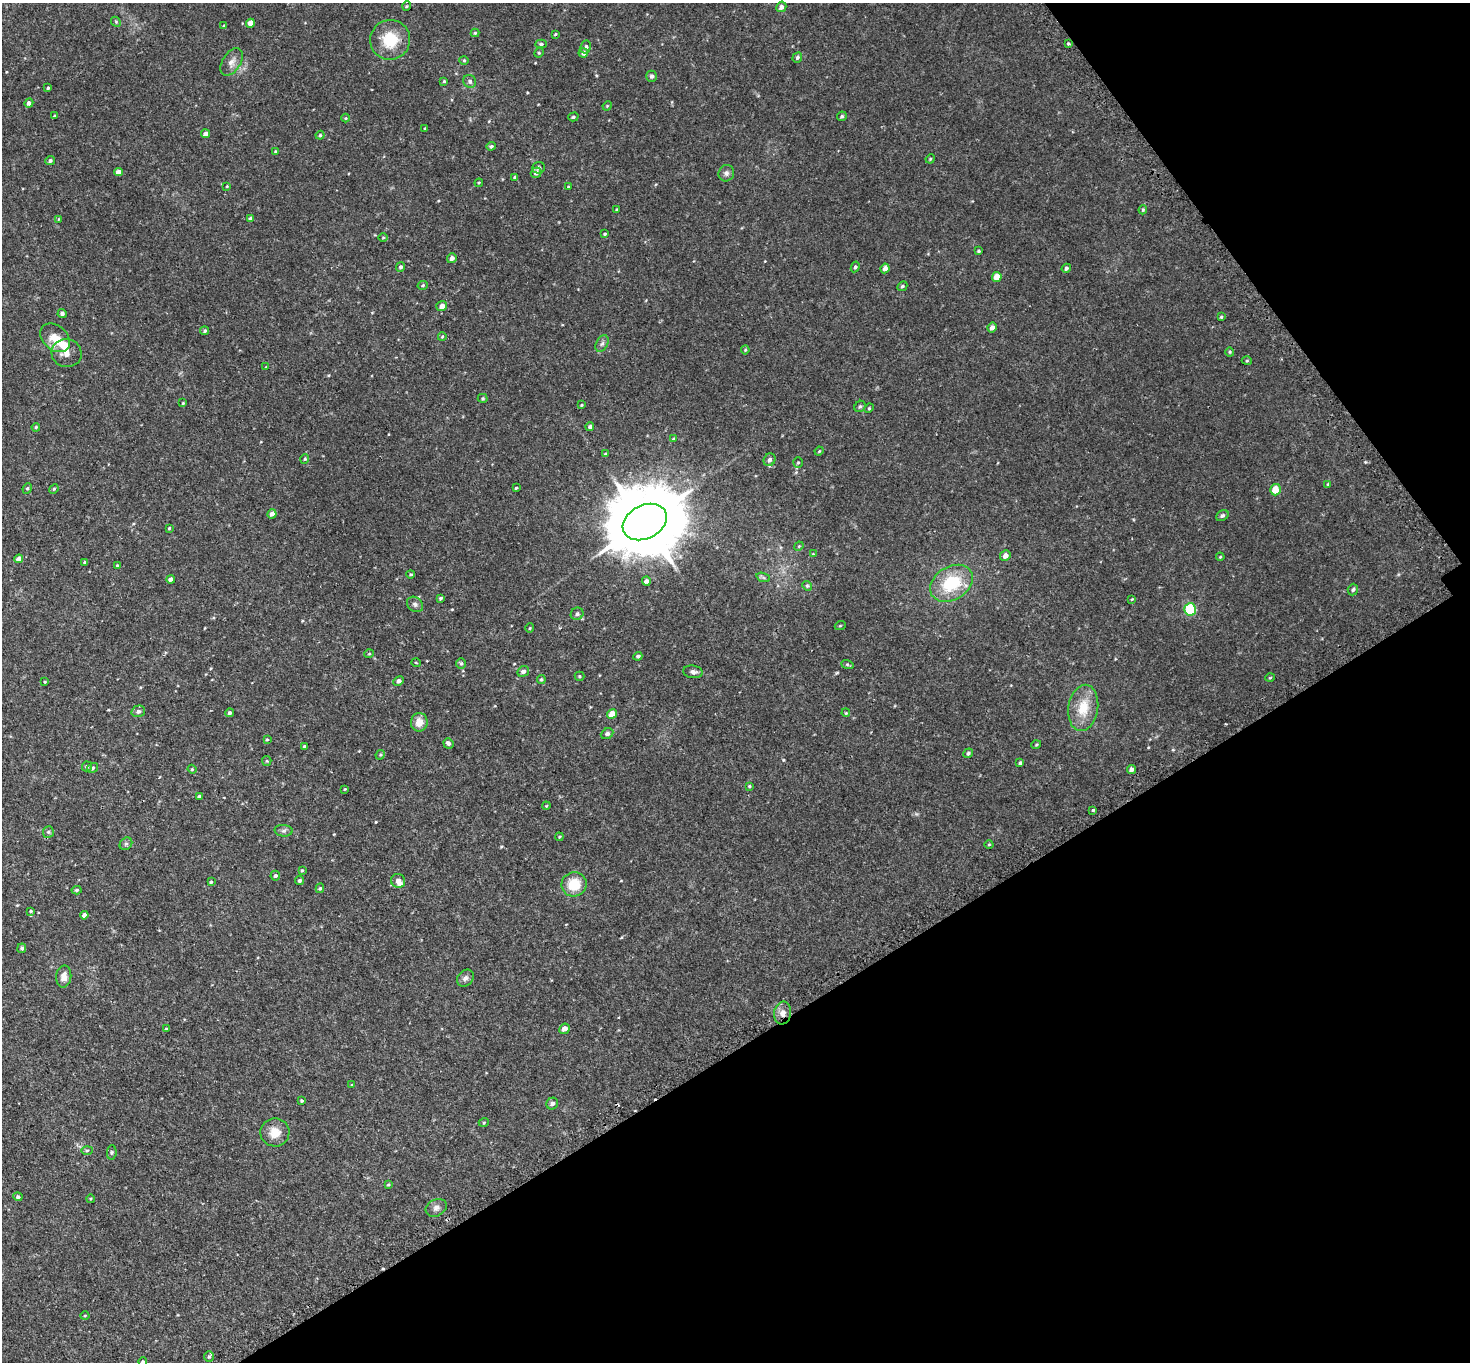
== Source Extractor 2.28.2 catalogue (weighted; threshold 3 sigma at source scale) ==
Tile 12 of 4 x 4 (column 4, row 3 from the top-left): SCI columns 4445-5912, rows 1683-3042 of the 5953 x 5945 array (HDU 1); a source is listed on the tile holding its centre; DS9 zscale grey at full resolution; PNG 1472 x 1364 px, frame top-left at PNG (2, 3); each listed source drawn as its Kron ellipse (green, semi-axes under 4 px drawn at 4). Shown black and unused: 30% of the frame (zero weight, under 2 of 3 exposures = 3% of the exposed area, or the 3 px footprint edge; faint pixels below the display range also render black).
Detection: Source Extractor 2.28.2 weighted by HDU 2 'WHT'; one run over the whole footprint, this tile lists its part. Background 0.0589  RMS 0.005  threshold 0.0224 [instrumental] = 3 sigma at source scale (4.5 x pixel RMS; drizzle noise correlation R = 1.50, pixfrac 1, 0.05/0.05 arcsec/px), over >= 5 px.
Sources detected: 188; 2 cosmic-ray / hot-pixel residue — neither listed nor drawn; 3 inside a brighter listed object's ellipse — not listed separately; the other 183 listed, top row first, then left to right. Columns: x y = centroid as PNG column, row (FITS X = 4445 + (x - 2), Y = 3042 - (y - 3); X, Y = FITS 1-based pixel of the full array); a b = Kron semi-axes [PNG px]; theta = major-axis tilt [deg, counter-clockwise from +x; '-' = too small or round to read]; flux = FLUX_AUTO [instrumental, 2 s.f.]
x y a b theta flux
407 6 5 3 - 0.4
781 7 5 5 - 1.8
116 22 6 4 -47 0.57
250 23 4 4 - 4.1
224 26 4 4 - 0.65
475 33 4 4 - 0.5
555 34 4 3 - 0.52
390 40 20 20 - 15
541 44 5 4 - 0.81
1069 44 4 3 - 0.62
586 47 6 5 - 1
539 53 5 4 - 0.63
583 53 5 4 - 1.4
797 58 5 4 - 0.85
464 60 4 4 - 0.51
232 62 15 9 57 3.2
652 76 5 5 - 1.3
444 81 4 4 - 0.55
470 81 7 6 - 1.1
48 88 3 3 - 0.7
29 103 4 4 - 1.6
607 106 5 4 - 0.41
54 116 4 3 - 0.48
842 116 5 4 - 0.8
573 117 5 4 - 0.74
346 118 4 3 - 0.39
425 128 3 3 - 0.35
206 134 4 4 - 2.1
320 135 4 4 - 0.52
491 146 5 4 - 0.76
275 151 4 3 - 0.44
930 159 5 4 - 0.49
50 161 5 4 - 0.86
539 168 6 5 - 1
118 172 4 4 - 2.7
536 173 5 5 - 1.6
726 173 8 7 - 1.5
515 177 4 4 - 0.99
479 183 4 3 - 0.43
227 186 3 3 - 0.36
568 187 3 3 - 0.4
617 210 3 3 - 0.5
1143 210 4 3 - 0.51
251 218 4 3 - 1.1
59 219 3 3 - 0.32
605 234 4 3 - 0.54
383 237 5 3 - 0.42
978 251 4 3 - 0.55
452 258 5 5 - 1.7
401 267 5 4 - 1.1
855 267 5 4 - 0.85
885 268 5 4 - 2.1
1066 268 5 4 - 1
997 277 5 5 - 4.5
423 285 5 4 - 0.6
902 286 5 4 - 0.69
442 306 5 5 - 2.6
62 313 4 4 - 0.83
1221 317 3 3 - 0.51
992 328 5 4 - 2.2
204 331 4 3 - 0.75
442 337 4 3 - 0.38
55 338 17 12 -41 7.2
602 344 9 5 62 1.3
745 350 4 4 - 0.51
1230 352 4 4 - 0.5
67 353 15 14 - 4.4
1247 361 5 3 - 0.43
266 367 4 2 - 0.35
483 398 5 4 - 0.54
183 403 4 3 - 0.46
582 405 4 3 - 0.41
860 406 6 5 - 0.81
869 408 5 4 - 0.49
36 427 4 3 - 0.51
590 427 4 4 - 0.98
673 439 3 3 - 0.46
819 451 5 3 - 0.38
606 454 4 3 - 0.55
305 459 5 4 - 0.55
769 460 6 5 - 1.7
798 462 5 5 - 0.64
1328 484 4 3 - 0.42
516 487 3 3 - 0.99
27 488 5 4 - 0.68
54 489 5 4 - 0.5
1275 490 6 5 - 5.8
272 514 5 4 - 2.2
1222 516 7 5 31 1
645 522 23 16 27 5600
169 528 4 3 - 0.42
799 546 5 4 - 0.44
813 554 4 4 - 0.39
1005 556 5 5 - 2.3
1220 557 4 3 - 0.41
19 559 4 4 - 2.7
84 562 3 3 - 0.58
117 565 4 3 - 0.57
411 574 4 3 - 0.52
763 577 7 4 -19 0.89
171 579 4 4 - 1.7
646 581 4 4 - 1.6
951 583 23 16 31 22
807 586 5 4 - 0.63
1353 590 6 5 - 0.96
440 598 3 3 - 0.67
1132 599 4 3 - 0.37
415 604 9 7 -41 1.5
1190 609 6 6 - 26
577 614 6 6 - 1.2
840 626 5 3 - 0.43
530 628 5 3 - 0.39
369 654 5 3 - 0.42
638 656 4 4 - 0.82
416 663 5 3 - 0.42
461 663 5 5 - 0.73
847 664 6 4 -19 0.62
523 671 6 5 - 1.7
693 672 10 6 -7 1.6
580 676 5 4 - 0.58
1270 678 4 3 - 0.37
541 679 4 4 - 0.63
399 681 5 4 - 1.7
45 682 3 3 - 0.41
1083 708 23 15 82 12
138 711 7 5 14 1.4
229 713 4 4 - 0.89
846 713 4 3 - 0.39
612 714 5 4 - 5.5
419 722 9 8 - 4.8
607 734 6 5 - 1.4
267 739 4 3 - 0.48
448 743 5 5 - 1.3
1036 745 5 3 - 0.45
304 747 4 3 - 1
968 753 5 4 - 0.86
380 755 5 4 - 0.6
267 761 5 4 - 0.47
1020 763 4 3 - 0.7
87 766 5 5 - 1.2
92 768 6 4 31 0.9
192 769 4 4 - 0.48
1131 770 4 4 - 1.6
749 786 3 3 - 0.45
345 789 4 3 - 0.41
199 796 4 3 - 0.87
546 806 4 3 - 0.38
1093 810 3 2 - 0.96
284 831 9 5 -4 1.2
48 832 6 5 - 0.82
559 837 4 3 - 0.45
126 844 7 5 43 0.94
989 844 4 3 - 0.39
302 870 4 4 - 0.45
275 876 5 5 - 0.97
300 880 4 4 - 0.86
398 881 7 7 - 2.2
211 882 3 3 - 0.53
574 884 13 12 - 11
320 888 5 4 - 0.6
77 890 5 4 - 0.77
31 911 3 3 - 0.5
84 915 4 4 - 2
22 948 5 4 - 0.94
64 977 11 7 83 3.3
465 978 9 7 46 1.8
783 1013 11 8 81 3.1
166 1029 3 3 - 0.83
564 1029 5 5 - 2.5
352 1085 3 3 - 0.37
302 1101 3 3 - 0.59
552 1104 6 5 - 1.7
484 1122 5 3 - 0.45
275 1132 14 14 - 6.1
87 1150 5 3 - 0.57
112 1152 7 4 84 0.75
388 1185 4 3 - 0.46
18 1197 4 4 - 0.94
91 1199 4 3 - 0.4
436 1208 11 8 27 2
85 1316 4 3 - 0.36
209 1357 5 5 - 0.69
143 1362 4 4 - 0.87
Overlapping masked pixels (flux is a lower limit): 1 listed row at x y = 783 1013
Isophote crosses this tile's border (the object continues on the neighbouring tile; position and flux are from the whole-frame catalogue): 1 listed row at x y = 143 1362